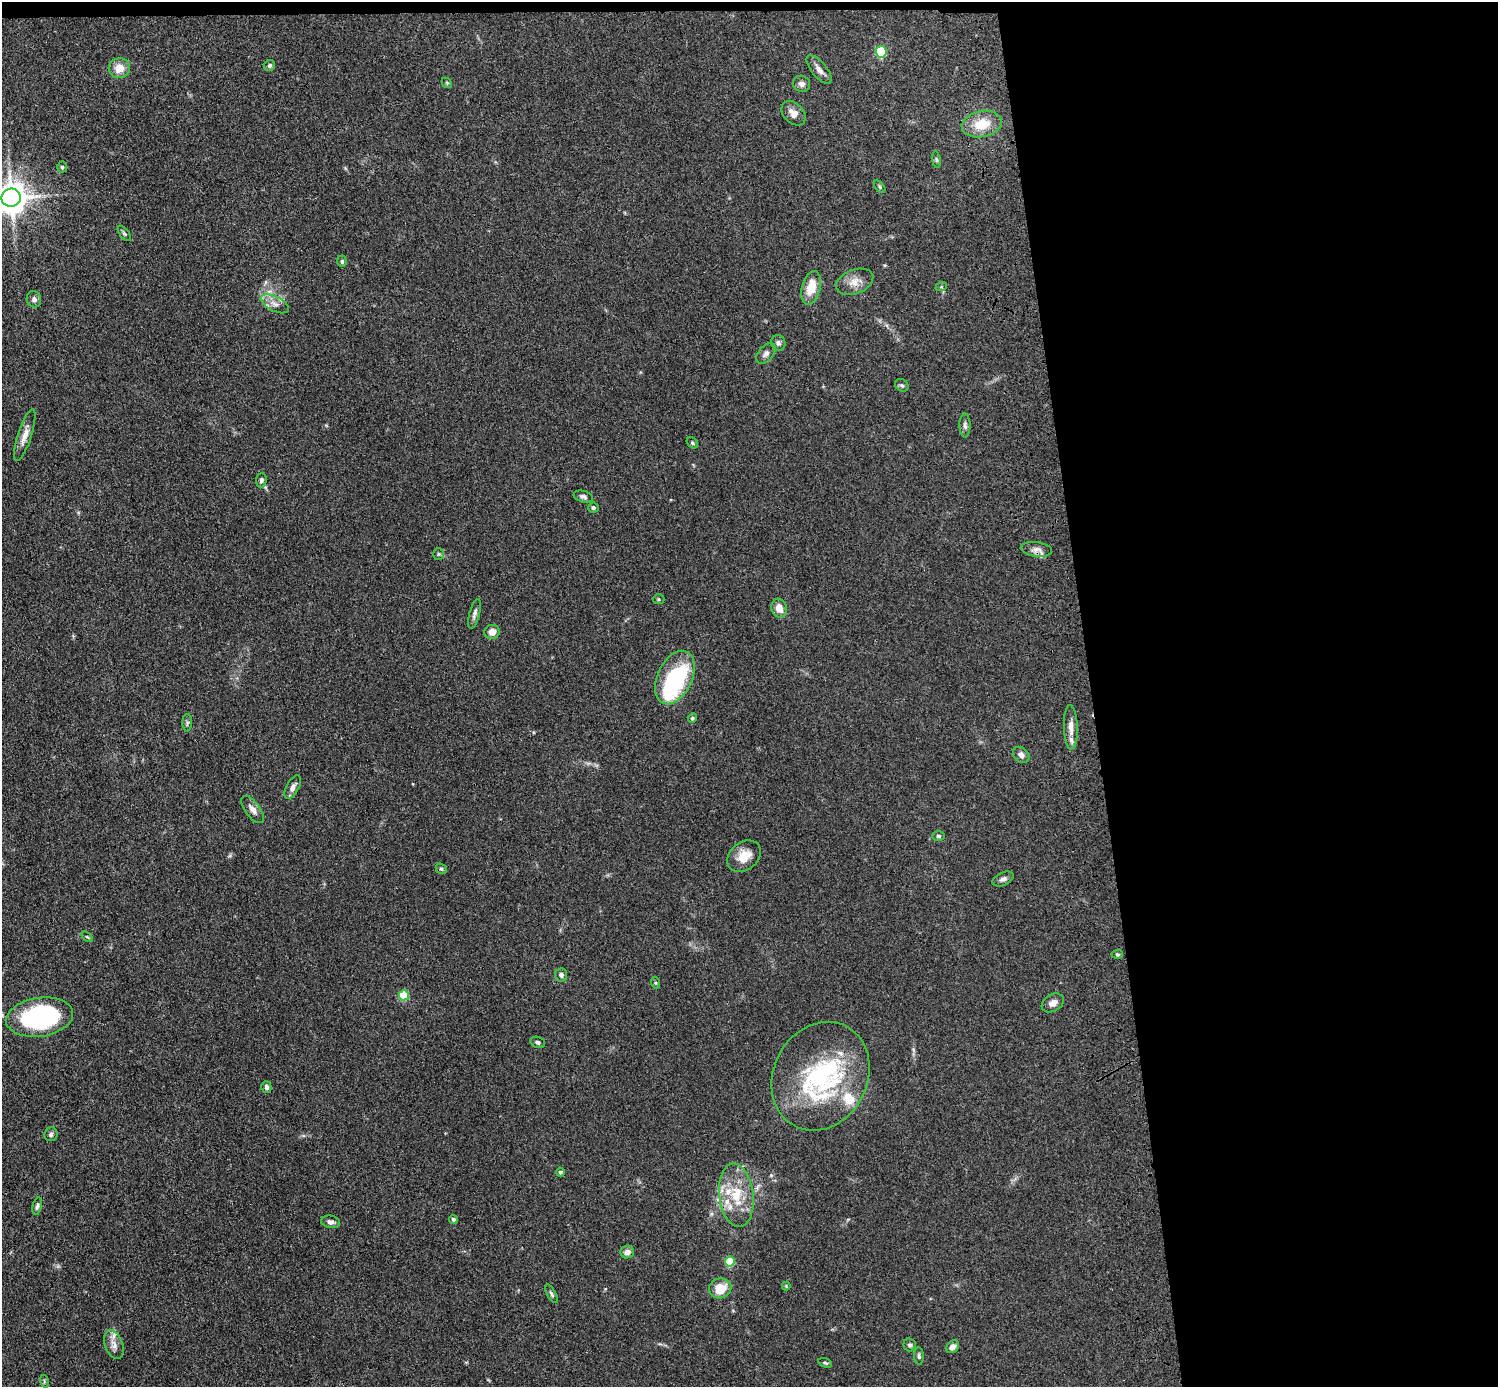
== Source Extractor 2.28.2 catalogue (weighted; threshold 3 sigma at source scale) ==
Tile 3 of 3 x 3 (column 3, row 1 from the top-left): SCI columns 3108-4603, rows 2914-4298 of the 4719 x 4546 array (HDU 1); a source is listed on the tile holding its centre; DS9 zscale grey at full resolution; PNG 1500 x 1389 px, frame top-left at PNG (2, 2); each listed source drawn as its Kron ellipse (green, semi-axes under 4 px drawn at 4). Shown black and unused: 28% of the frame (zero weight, under 3 of 4 exposures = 6% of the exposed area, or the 3 px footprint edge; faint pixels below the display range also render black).
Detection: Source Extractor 2.28.2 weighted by HDU 2 'WHT'; one run over the whole footprint, this tile lists its part. Background 0.0625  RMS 0.0062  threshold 0.0278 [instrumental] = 3 sigma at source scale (4.5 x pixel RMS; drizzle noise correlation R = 1.50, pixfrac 1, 0.05/0.05 arcsec/px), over >= 5 px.
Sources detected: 82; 2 inside a brighter object's white glare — neither listed nor drawn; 8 inside a brighter listed object's ellipse — not listed separately; the other 72 listed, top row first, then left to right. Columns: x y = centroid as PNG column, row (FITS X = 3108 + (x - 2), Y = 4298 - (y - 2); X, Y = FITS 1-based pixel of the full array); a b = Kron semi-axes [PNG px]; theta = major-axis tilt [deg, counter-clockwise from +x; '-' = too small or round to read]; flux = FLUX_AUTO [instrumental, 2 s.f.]
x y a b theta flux
881 52 6 5 - 47
270 66 6 5 - 1.3
119 68 10 10 - 7.6
819 70 17 7 -50 3.9
447 83 6 4 -46 0.81
801 84 9 8 - 2.7
793 113 14 9 -45 5
982 124 20 13 11 13
936 160 8 4 -81 0.96
62 167 5 5 - 1.1
880 187 7 4 -51 0.89
11 198 9 9 - 1100
124 233 9 4 -51 1.1
342 261 6 4 -85 1.4
855 282 19 12 21 7.2
941 287 6 4 19 0.76
811 288 17 9 75 12
34 299 8 7 - 2.3
275 304 15 7 -27 4.4
778 343 8 7 - 1.7
766 353 12 7 51 2.7
902 385 7 5 -39 1.2
965 425 12 5 -89 1.9
25 435 27 7 72 5.8
692 443 6 4 -42 0.96
261 480 7 5 84 1.7
583 497 10 5 -15 1.8
593 507 5 5 - 1.5
1036 549 16 7 -7 3.6
439 554 6 5 - 1.1
659 599 6 5 - 0.83
779 608 9 7 -71 5.9
474 614 15 5 75 2.3
492 632 8 7 - 5.3
675 677 28 17 64 63
692 718 4 4 - 1.1
187 723 9 4 -89 1.2
1071 727 22 7 -88 5.3
1021 755 9 7 -44 2.7
293 787 13 6 61 3.1
253 809 16 7 -53 3.7
938 836 6 5 - 1.1
744 856 18 14 38 9.7
441 869 6 5 - 0.94
1003 879 11 6 23 2.3
87 937 6 3 -36 0.74
1117 954 5 4 - 0.89
561 975 6 6 - 2
656 983 6 3 -71 0.73
404 995 5 5 - 30
1053 1003 12 8 31 3.7
40 1017 34 19 9 85
538 1042 7 5 -15 1.3
820 1076 56 47 62 90
266 1087 6 5 - 1.9
51 1134 7 6 - 1.8
560 1172 4 4 - 1.4
736 1195 32 17 -83 22
37 1206 9 4 77 1.4
453 1219 5 4 - 1.1
331 1222 9 6 -10 2.7
627 1252 7 6 - 3.2
730 1262 5 5 - 29
786 1286 4 4 - 0.57
720 1288 11 10 - 13
551 1294 10 4 -60 1.2
114 1345 15 9 -69 4.4
910 1345 6 6 - 1.4
953 1347 7 5 44 3.3
919 1356 8 4 -86 1.3
825 1363 7 4 -22 1
44 1381 6 4 -73 0.81
Overlapping masked pixels (flux is a lower limit): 1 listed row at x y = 1036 549
Isophote crosses this tile's border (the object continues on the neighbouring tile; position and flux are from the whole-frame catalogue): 1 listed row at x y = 11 198